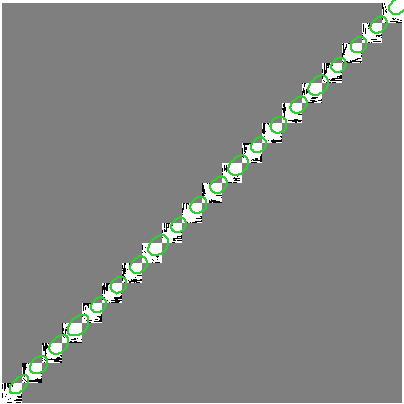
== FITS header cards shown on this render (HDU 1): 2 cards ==
NAXIS1  =                  400
NAXIS2  =                  400

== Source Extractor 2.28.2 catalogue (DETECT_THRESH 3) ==
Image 400 x 400 px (HDU 1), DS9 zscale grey, 1 PNG px = 1 image px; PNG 404 x 404 px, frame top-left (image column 1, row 400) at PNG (2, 3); each listed source drawn as its Kron ellipse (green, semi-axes under 4 px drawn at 4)
Background 0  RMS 1.5e-10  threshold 4.60e-10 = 3 sigma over >= 5 px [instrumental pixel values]
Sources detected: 20; all 20 listed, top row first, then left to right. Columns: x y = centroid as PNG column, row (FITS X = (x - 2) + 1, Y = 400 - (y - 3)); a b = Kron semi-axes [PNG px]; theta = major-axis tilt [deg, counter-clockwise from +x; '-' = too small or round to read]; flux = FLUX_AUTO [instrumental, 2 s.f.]
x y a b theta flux
398 6 10 7 45 1.2e-07
379 25 10 7 45 8.1e-08
359 45 9 7 45 7.3e-08
339 65 8 6 45 3.7e-08
319 85 11 8 45 1.2e-07
299 105 9 7 45 8.2e-08
279 125 9 7 45 7.3e-08
259 145 8 6 45 3.8e-08
239 165 12 8 45 1.3e-07
219 185 9 7 45 8.2e-08
199 205 9 7 45 7.2e-08
179 225 8 6 45 3.7e-08
159 245 12 8 45 1.3e-07
139 265 10 7 45 8.2e-08
119 285 9 7 45 7.3e-08
99 305 8 6 45 3.8e-08
78 326 12 8 45 1.3e-07
59 345 11 7 45 9.0e-08
39 365 10 7 45 7.7e-08
19 385 12 6 45 4.4e-08
At the frame edge (FLAGS 8, measured only in part): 1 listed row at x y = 398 6